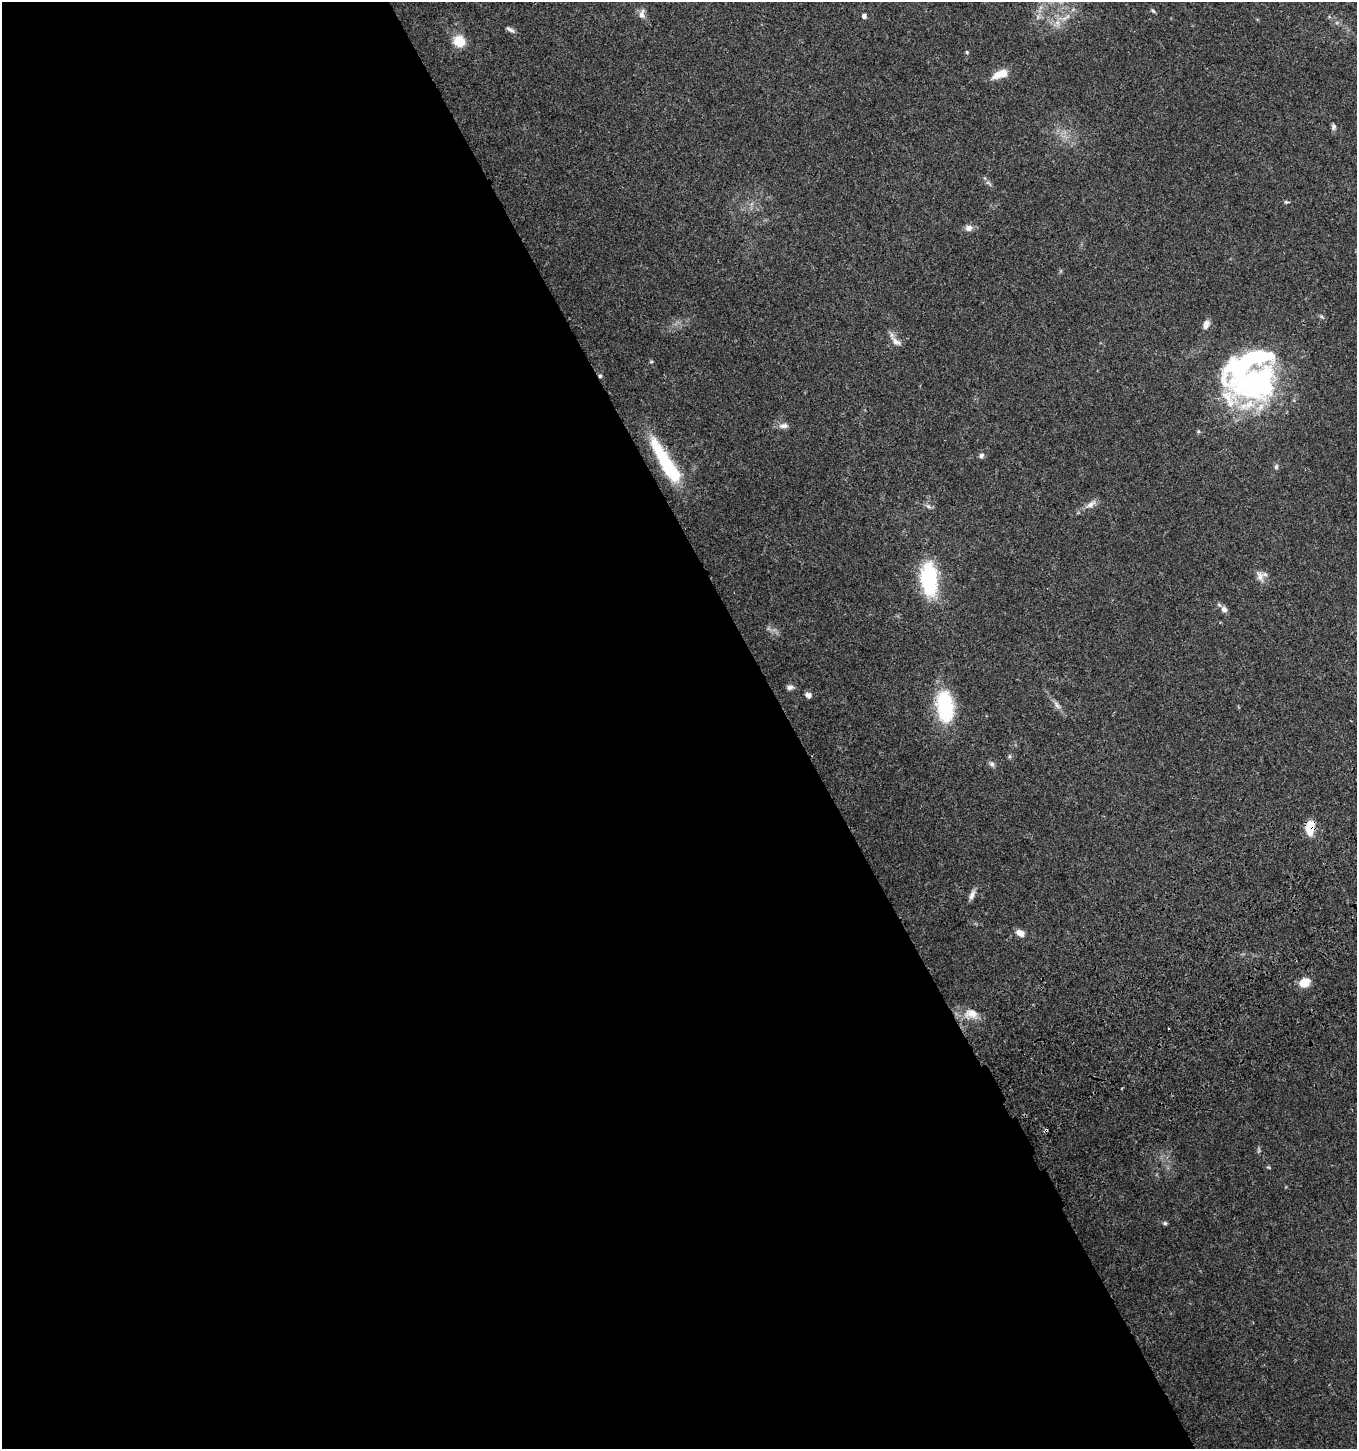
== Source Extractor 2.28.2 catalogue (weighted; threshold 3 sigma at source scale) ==
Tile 9 of 4 x 4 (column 1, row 3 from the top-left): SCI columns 178-1532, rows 1557-3003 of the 5835 x 6003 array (HDU 1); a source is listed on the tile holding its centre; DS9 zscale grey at full resolution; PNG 1359 x 1451 px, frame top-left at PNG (2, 2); no overlay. Shown black and unused: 58% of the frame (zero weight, under 3 of 4 exposures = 6% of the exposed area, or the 3 px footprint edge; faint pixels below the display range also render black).
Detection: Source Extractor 2.28.2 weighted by HDU 2 'WHT'; one run over the whole footprint, this tile lists its part. Background 0.0364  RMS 0.0035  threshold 0.0156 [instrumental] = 3 sigma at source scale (4.5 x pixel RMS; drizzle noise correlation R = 1.50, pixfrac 1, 0.0396/0.0396 arcsec/px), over >= 5 px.
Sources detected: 49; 3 too faint to see at this stretch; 1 inside a brighter object's white glare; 1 cosmic-ray / hot-pixel residue — not listed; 4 inside a brighter listed object's ellipse — not listed separately; the other 40 listed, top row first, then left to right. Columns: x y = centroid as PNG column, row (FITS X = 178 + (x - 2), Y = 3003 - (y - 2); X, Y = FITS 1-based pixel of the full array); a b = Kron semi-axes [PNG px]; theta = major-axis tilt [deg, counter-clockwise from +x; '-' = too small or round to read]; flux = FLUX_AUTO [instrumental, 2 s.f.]
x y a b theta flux
1153 11 7 4 -45 0.55
642 14 14 7 84 1.8
864 16 4 4 - 1.4
1038 17 7 4 -72 0.72
1057 23 10 7 -79 2.1
512 30 9 6 -34 1.2
460 41 12 11 - 7.4
967 52 4 4 - 0.47
1000 74 19 9 21 5.1
1333 127 8 5 -80 0.87
1286 202 6 5 - 0.54
969 228 10 8 11 1.9
1206 323 10 9 - 1.5
895 341 19 7 -43 2.3
1249 361 104 53 50 71
651 362 6 4 1 0.36
600 376 5 4 - 0.61
783 426 13 7 0 1.7
981 455 7 6 - 0.96
666 463 59 12 -58 27
1276 467 7 5 76 0.74
1090 504 18 7 34 2.4
928 506 9 4 -35 0.9
1260 576 16 9 -74 2.5
929 580 37 17 -85 29
1224 609 8 7 - 1.6
790 687 9 6 -1 1.2
808 695 8 6 -28 1.4
1057 705 14 6 -52 1.7
945 706 39 19 -83 25
1009 756 6 4 -72 0.51
992 764 8 7 - 1
1310 827 13 8 87 8.8
972 895 14 6 69 1.6
1020 933 9 6 -25 2.9
1304 983 11 8 21 5.4
971 1013 17 12 -4 4.9
1046 1130 4 3 - 1.3
1268 1167 6 3 -18 0.36
1165 1223 5 5 - 0.53
Overlapping masked pixels (flux is a lower limit): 5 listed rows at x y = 1249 361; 600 376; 666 463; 1310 827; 1046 1130